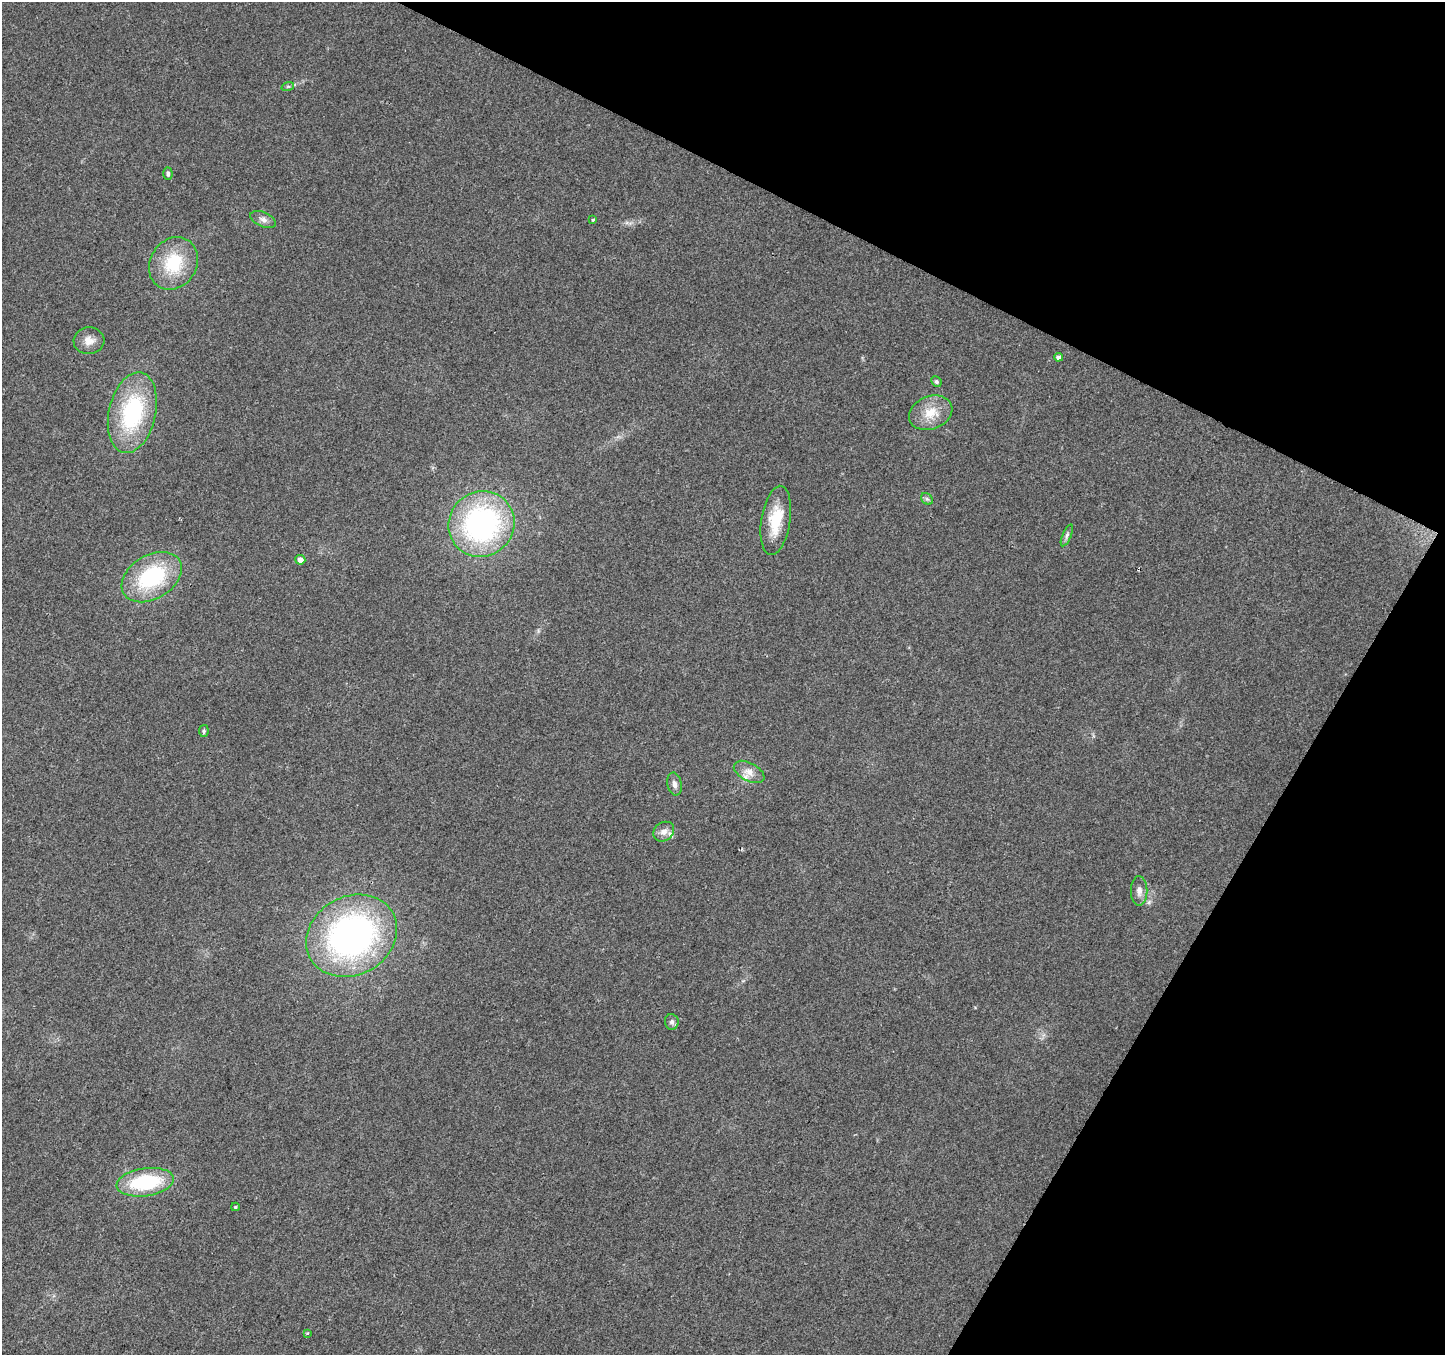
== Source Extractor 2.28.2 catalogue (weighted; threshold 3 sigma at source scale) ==
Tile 8 of 4 x 4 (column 4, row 2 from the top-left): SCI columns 4338-5780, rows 2971-4323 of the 5780 x 5874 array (HDU 1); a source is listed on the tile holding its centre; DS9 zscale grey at full resolution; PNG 1447 x 1357 px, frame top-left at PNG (2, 2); each listed source drawn as its Kron ellipse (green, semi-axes under 4 px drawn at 4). Shown black and unused: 25% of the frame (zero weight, under 2 of 3 exposures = <1% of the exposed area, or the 3 px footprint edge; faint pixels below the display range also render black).
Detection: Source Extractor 2.28.2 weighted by HDU 2 'WHT'; one run over the whole footprint, this tile lists its part. Background 0.0665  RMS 0.0074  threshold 0.0331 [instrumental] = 3 sigma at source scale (4.5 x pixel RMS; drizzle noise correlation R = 1.50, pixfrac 1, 0.0396/0.0396 arcsec/px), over >= 5 px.
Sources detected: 29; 1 cosmic-ray / hot-pixel residue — neither listed nor drawn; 2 inside a brighter listed object's ellipse — not listed separately; the other 26 listed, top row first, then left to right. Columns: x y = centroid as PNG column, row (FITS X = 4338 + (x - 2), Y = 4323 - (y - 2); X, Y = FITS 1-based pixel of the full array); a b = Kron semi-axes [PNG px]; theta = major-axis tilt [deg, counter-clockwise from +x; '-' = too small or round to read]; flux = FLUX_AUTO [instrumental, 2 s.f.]
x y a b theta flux
288 86 6 4 18 1.1
168 173 6 4 -87 1.6
263 220 13 7 -24 3.9
593 220 4 3 - 0.84
173 263 27 23 57 36
89 341 15 13 4 7.3
1058 357 4 4 - 3.1
936 381 5 5 - 1.3
132 413 41 23 77 79
931 413 22 16 21 16
927 499 6 5 - 1.6
776 520 35 14 81 24
481 524 34 32 44 160
1067 535 12 4 66 2
300 560 5 5 - 4.4
152 577 33 22 31 65
204 731 6 5 - 1.2
749 772 16 9 -28 6.7
674 784 11 7 -80 3.4
664 832 11 9 39 4.8
1139 891 15 8 90 4.8
352 936 47 39 28 260
672 1022 8 7 - 2.4
145 1182 29 14 8 55
235 1207 4 3 - 1
307 1333 3 3 - 1.5